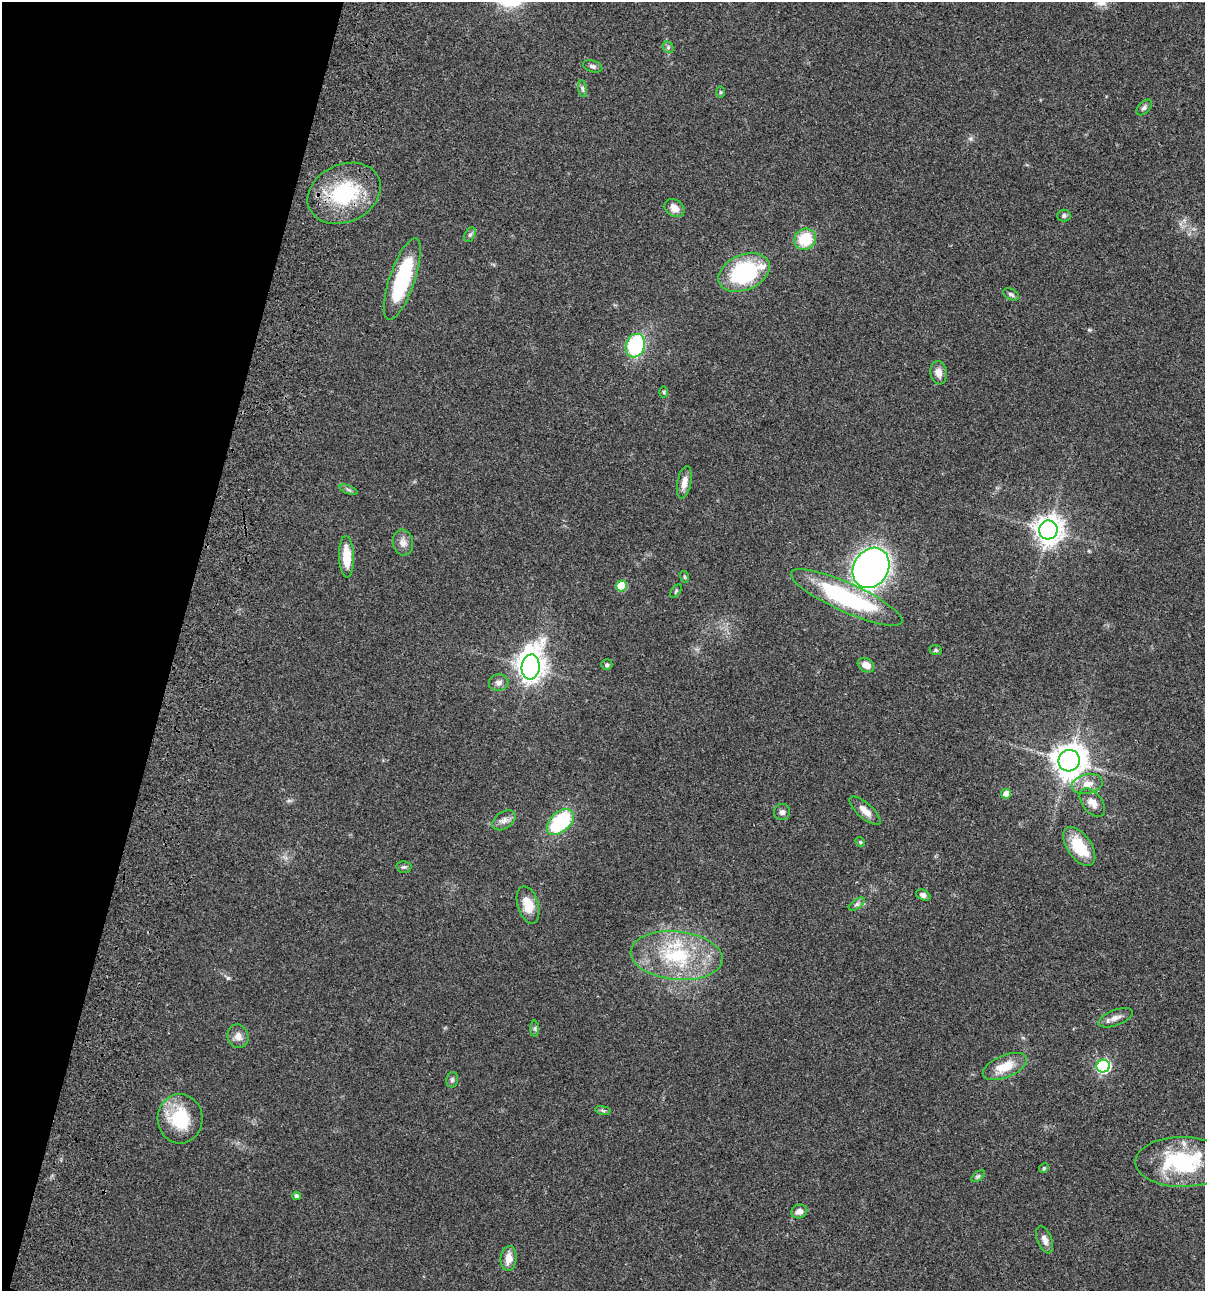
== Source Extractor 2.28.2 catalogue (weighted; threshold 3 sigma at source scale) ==
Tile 9 of 4 x 4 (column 1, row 3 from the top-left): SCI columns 235-1437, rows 1408-2696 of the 5404 x 5390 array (HDU 1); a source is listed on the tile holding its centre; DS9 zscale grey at full resolution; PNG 1207 x 1293 px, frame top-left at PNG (2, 2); each listed source drawn as its Kron ellipse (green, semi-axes under 4 px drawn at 4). Shown black and unused: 15% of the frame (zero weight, under 3 of 4 exposures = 9% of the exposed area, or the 3 px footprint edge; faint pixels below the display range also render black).
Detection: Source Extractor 2.28.2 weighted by HDU 2 'WHT'; one run over the whole footprint, this tile lists its part. Background 0.0465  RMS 0.0053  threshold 0.0238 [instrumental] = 3 sigma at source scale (4.5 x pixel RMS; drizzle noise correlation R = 1.50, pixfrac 1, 0.05/0.05 arcsec/px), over >= 5 px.
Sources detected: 61; all 61 listed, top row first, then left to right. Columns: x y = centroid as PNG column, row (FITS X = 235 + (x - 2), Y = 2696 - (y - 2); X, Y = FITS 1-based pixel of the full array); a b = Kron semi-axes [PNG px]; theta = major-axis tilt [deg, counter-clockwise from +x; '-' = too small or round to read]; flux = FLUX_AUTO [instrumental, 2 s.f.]
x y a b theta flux
668 47 6 5 - 0.84
593 66 10 5 -17 1.4
582 89 8 4 -81 1
720 92 6 4 -90 0.63
1144 107 9 5 46 1.3
344 193 38 29 25 40
675 208 11 8 -35 4.3
1064 215 6 6 - 1.1
470 235 8 5 61 1.1
805 239 11 10 - 17
744 272 27 17 24 51
402 279 43 12 71 38
1011 294 8 5 -27 1.2
635 346 12 9 71 43
939 373 12 8 -83 3.4
664 392 6 4 90 0.66
684 482 16 7 78 4.1
348 490 9 3 -21 0.91
1048 530 9 9 - 510
403 543 13 10 -79 3.2
346 557 21 7 -88 12
871 568 21 17 58 310
685 577 6 4 -73 0.62
621 586 5 5 - 14
676 591 8 4 55 0.67
847 597 61 14 -24 66
936 650 6 5 - 0.74
607 665 5 5 - 1.1
866 665 9 6 -30 4
531 667 12 9 84 550
499 683 10 8 13 2.2
1069 761 11 10 - 730
1087 784 15 9 13 5
1006 794 5 5 - 5.9
1092 803 16 9 -51 4.4
865 811 20 7 -42 4.4
782 812 8 8 - 1.6
504 820 13 8 34 2.7
560 822 16 9 42 45
860 842 5 4 - 0.64
1079 846 22 12 -55 17
404 867 7 6 - 1
923 895 7 5 -24 1.9
857 904 9 4 35 1.4
528 905 19 10 -73 8.8
676 956 46 24 -6 40
1115 1018 18 7 21 3.2
535 1029 8 4 -89 0.9
238 1036 12 10 -73 3.6
1005 1066 23 11 22 11
1103 1066 7 6 - 84
452 1080 8 5 75 1.1
603 1110 8 4 -9 0.97
180 1119 25 22 -89 24
1182 1162 47 25 0 43
1044 1168 5 4 - 0.67
978 1176 8 4 36 0.92
296 1196 4 4 - 1.4
799 1211 8 6 21 2.8
1045 1240 14 7 -68 3.1
509 1258 12 8 85 5.3
Overlapping masked pixels (flux is a lower limit): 1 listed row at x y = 344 193
Unlisted compact peaks at least as high as the median listed source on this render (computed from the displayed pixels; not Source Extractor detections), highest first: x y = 228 978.